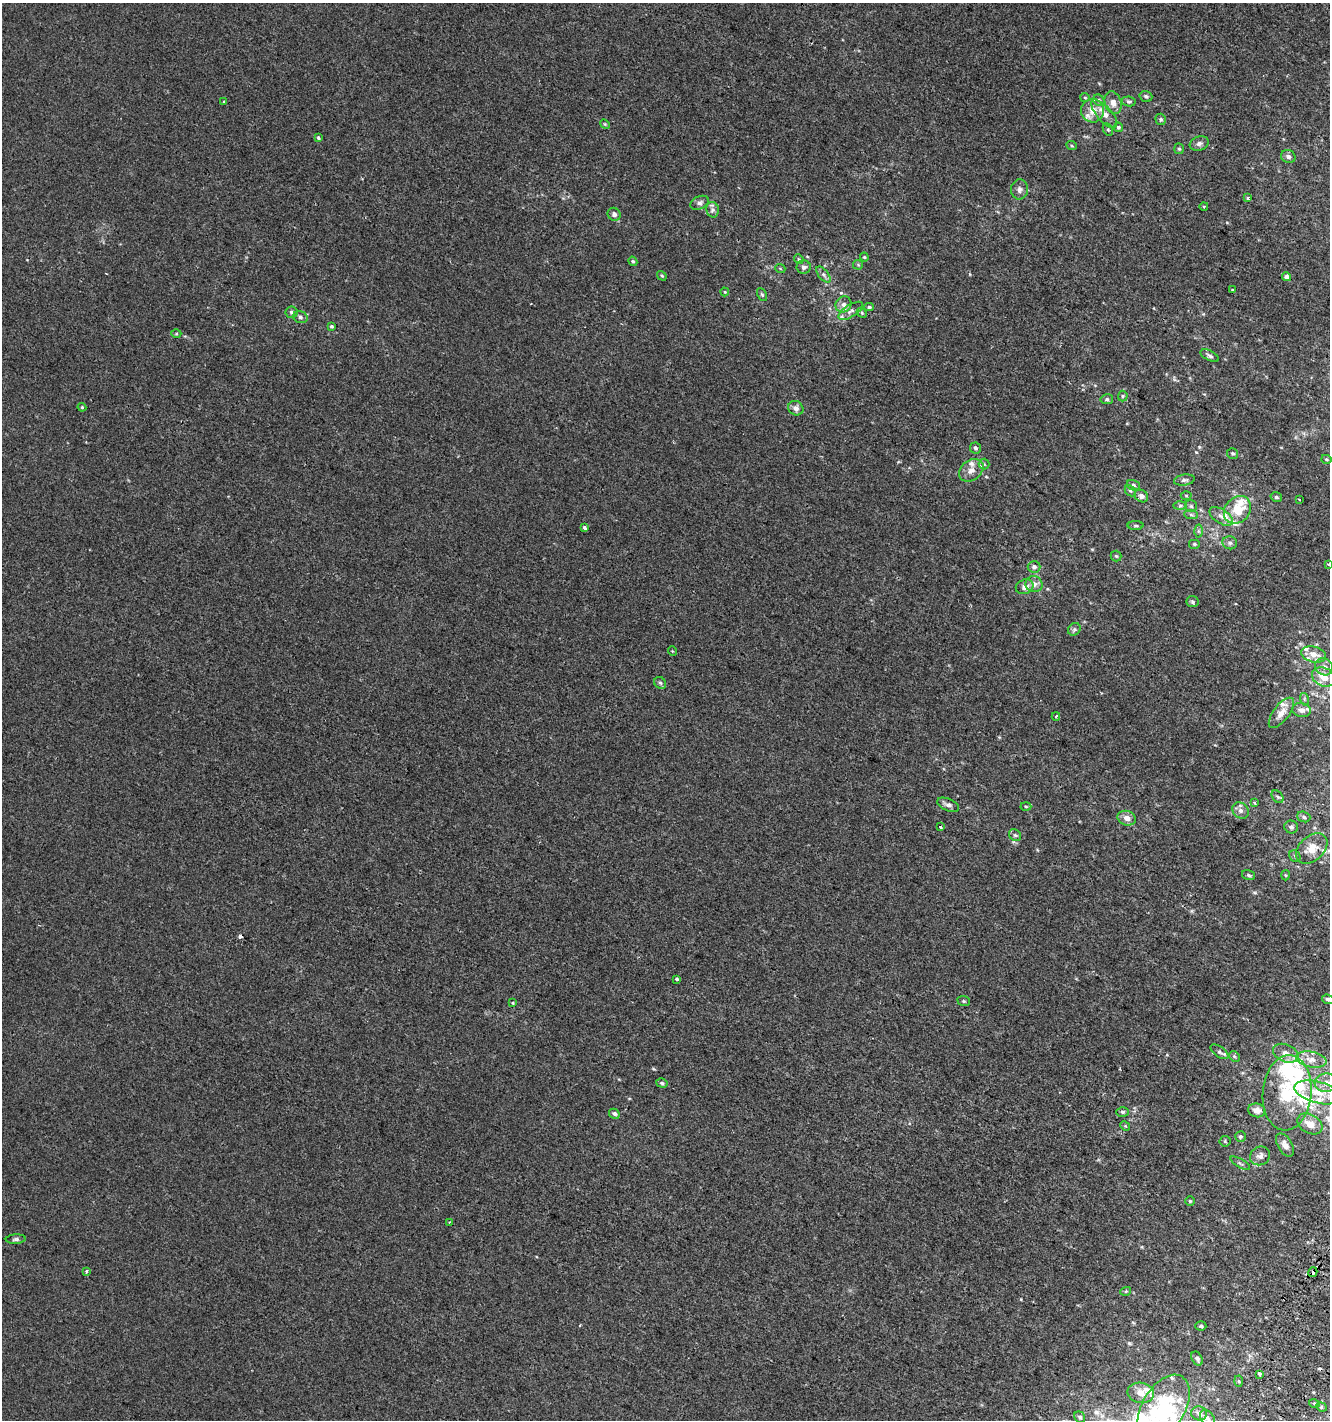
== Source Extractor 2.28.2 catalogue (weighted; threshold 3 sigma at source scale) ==
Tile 6 of 4 x 4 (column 2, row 2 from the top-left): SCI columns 1638-2965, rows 2853-4270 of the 5865 x 5714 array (HDU 1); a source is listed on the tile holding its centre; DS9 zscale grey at full resolution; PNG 1332 x 1422 px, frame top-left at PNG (2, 3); each listed source drawn as its Kron ellipse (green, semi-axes under 4 px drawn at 4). Shown black and unused: <1% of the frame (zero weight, under 2 of 3 exposures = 2% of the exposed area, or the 3 px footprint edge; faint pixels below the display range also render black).
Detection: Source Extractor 2.28.2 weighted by HDU 2 'WHT'; one run over the whole footprint, this tile lists its part. Background 0.00231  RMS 0.0034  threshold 0.0153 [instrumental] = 3 sigma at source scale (4.5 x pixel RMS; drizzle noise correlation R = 1.50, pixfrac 1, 0.0396/0.0396 arcsec/px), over >= 5 px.
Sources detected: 165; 2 inside a brighter object's white glare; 4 cosmic-ray / hot-pixel residue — neither listed nor drawn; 20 inside a brighter listed object's ellipse — not listed separately; the other 139 listed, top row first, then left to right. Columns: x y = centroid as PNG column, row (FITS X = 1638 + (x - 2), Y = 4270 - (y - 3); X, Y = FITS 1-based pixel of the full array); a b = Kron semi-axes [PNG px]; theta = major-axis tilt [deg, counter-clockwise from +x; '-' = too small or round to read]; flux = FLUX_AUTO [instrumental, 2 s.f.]
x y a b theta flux
1146 96 6 5 - 0.78
1085 97 5 4 - 0.39
1099 100 6 5 - 0.65
1129 101 7 5 -10 0.63
224 102 3 3 - 0.64
1113 103 11 8 -72 2.4
1092 111 12 11 - 3.7
1104 114 18 7 -48 3.7
1161 119 6 5 - 0.58
605 124 5 4 - 0.34
1118 127 5 4 - 0.7
1108 129 7 4 -63 0.53
318 138 4 3 - 0.66
1199 143 10 7 20 1.2
1072 146 5 3 - 0.32
1179 149 5 4 - 0.48
1288 157 7 6 - 1.1
1019 189 10 8 87 1.4
1248 198 3 3 - 0.57
700 203 10 6 23 1.1
1204 206 4 3 - 0.36
713 210 8 6 -77 1.1
614 214 7 6 - 1
864 257 4 4 - 0.34
799 259 5 4 - 0.41
633 261 5 4 - 0.47
858 265 5 4 - 0.37
804 267 7 7 - 1.1
780 268 5 3 - 0.31
823 275 10 5 -51 0.95
662 276 5 3 - 0.41
1287 277 5 4 - 1.5
1233 290 3 2 - 0.38
725 292 4 4 - 0.35
762 295 7 4 -63 0.5
843 304 8 7 - 1.5
869 307 5 4 - 0.53
851 311 14 6 32 1.6
292 312 6 5 - 0.85
862 313 6 4 -46 0.48
300 317 7 5 -17 0.83
332 326 4 4 - 0.49
176 334 5 3 - 0.37
1210 356 10 5 -28 0.86
1123 396 5 5 - 0.48
1107 399 6 5 - 0.64
82 407 4 4 - 0.34
796 408 8 7 - 1.7
975 448 5 5 - 0.74
1233 453 5 5 - 0.55
1326 459 5 4 - 0.43
984 464 5 5 - 0.59
971 470 13 10 36 2.7
1184 480 10 5 8 1
1133 485 7 5 -15 0.63
1130 491 6 5 - 0.53
1141 496 7 6 - 1.4
1186 496 5 3 - 0.35
1276 497 6 4 -15 0.58
1299 499 4 2 - 0.26
1180 506 6 4 1 0.65
1191 506 6 6 - 0.65
1237 510 15 12 47 8.8
1191 515 7 4 -2 0.65
1221 516 13 7 -33 2
1136 526 8 4 0 0.48
584 527 3 3 - 1.7
1198 531 6 4 -89 0.54
1230 543 7 6 - 0.91
1194 544 6 5 - 0.47
1116 556 5 5 - 0.5
1329 564 3 3 - 0.58
1034 567 6 6 - 1.2
1034 584 8 8 - 1.8
1025 587 9 7 22 1.8
1192 602 6 5 - 0.65
1074 629 7 5 44 0.71
672 651 5 3 - 0.25
1314 654 13 7 -15 2.9
1324 667 9 8 - 1.9
1323 677 12 9 -26 4.5
660 683 6 5 - 0.64
1304 699 6 4 -72 0.5
1302 710 9 7 -8 2.1
1281 713 18 8 53 3.2
1056 716 4 3 - 0.58
1277 797 7 5 -51 0.66
1254 802 3 3 - 1.2
948 805 11 6 -24 1.5
1026 806 5 3 - 0.34
1241 810 9 7 -45 1.4
1304 817 7 5 -19 0.77
1127 818 9 7 -16 2.2
940 827 4 3 - 0.64
1291 827 7 6 - 1
1015 835 6 5 - 0.66
1312 848 18 12 43 5
1295 856 6 5 - 0.57
1248 875 6 5 - 0.63
1285 875 5 3 - 0.32
677 979 3 3 - 11
1328 999 6 4 -18 0.81
964 1001 6 5 - 0.46
513 1003 4 4 - 0.3
1219 1052 10 5 -36 0.95
1286 1053 13 8 -24 2.4
1234 1056 6 4 -44 0.51
1311 1059 15 7 -11 2.9
662 1083 6 4 -17 0.57
1326 1083 11 9 6 2.9
1317 1092 24 10 -15 7.5
1287 1093 38 24 85 21
1257 1110 8 7 - 2.2
1122 1112 6 5 - 0.68
614 1114 5 4 - 0.81
1310 1124 13 9 -30 3.6
1125 1126 5 4 - 0.37
1240 1137 5 5 - 0.63
1225 1141 5 5 - 0.45
1285 1145 13 7 -59 1.9
1260 1156 10 9 - 1.8
1240 1163 11 3 -31 0.54
1190 1201 4 4 - 0.41
449 1222 4 3 - 0.37
16 1239 10 5 4 0.72
86 1271 4 4 - 0.4
1313 1272 5 3 - 2.2
1126 1291 5 3 - 0.34
1201 1326 5 4 - 0.52
1197 1359 7 5 -60 0.92
1260 1374 4 3 - 3.2
1239 1381 5 3 - 0.34
1141 1393 13 10 -9 3.6
1314 1403 5 3 - 0.45
1164 1407 36 21 59 23
1321 1407 5 4 - 0.52
1199 1413 8 7 - 1.4
1080 1417 6 5 - 0.74
1207 1418 9 6 -51 1.2
Overlapping masked pixels (flux is a lower limit): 1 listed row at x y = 1313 1272
Isophote crosses this tile's border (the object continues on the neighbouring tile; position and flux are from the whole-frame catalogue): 2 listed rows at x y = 1329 564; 1328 999